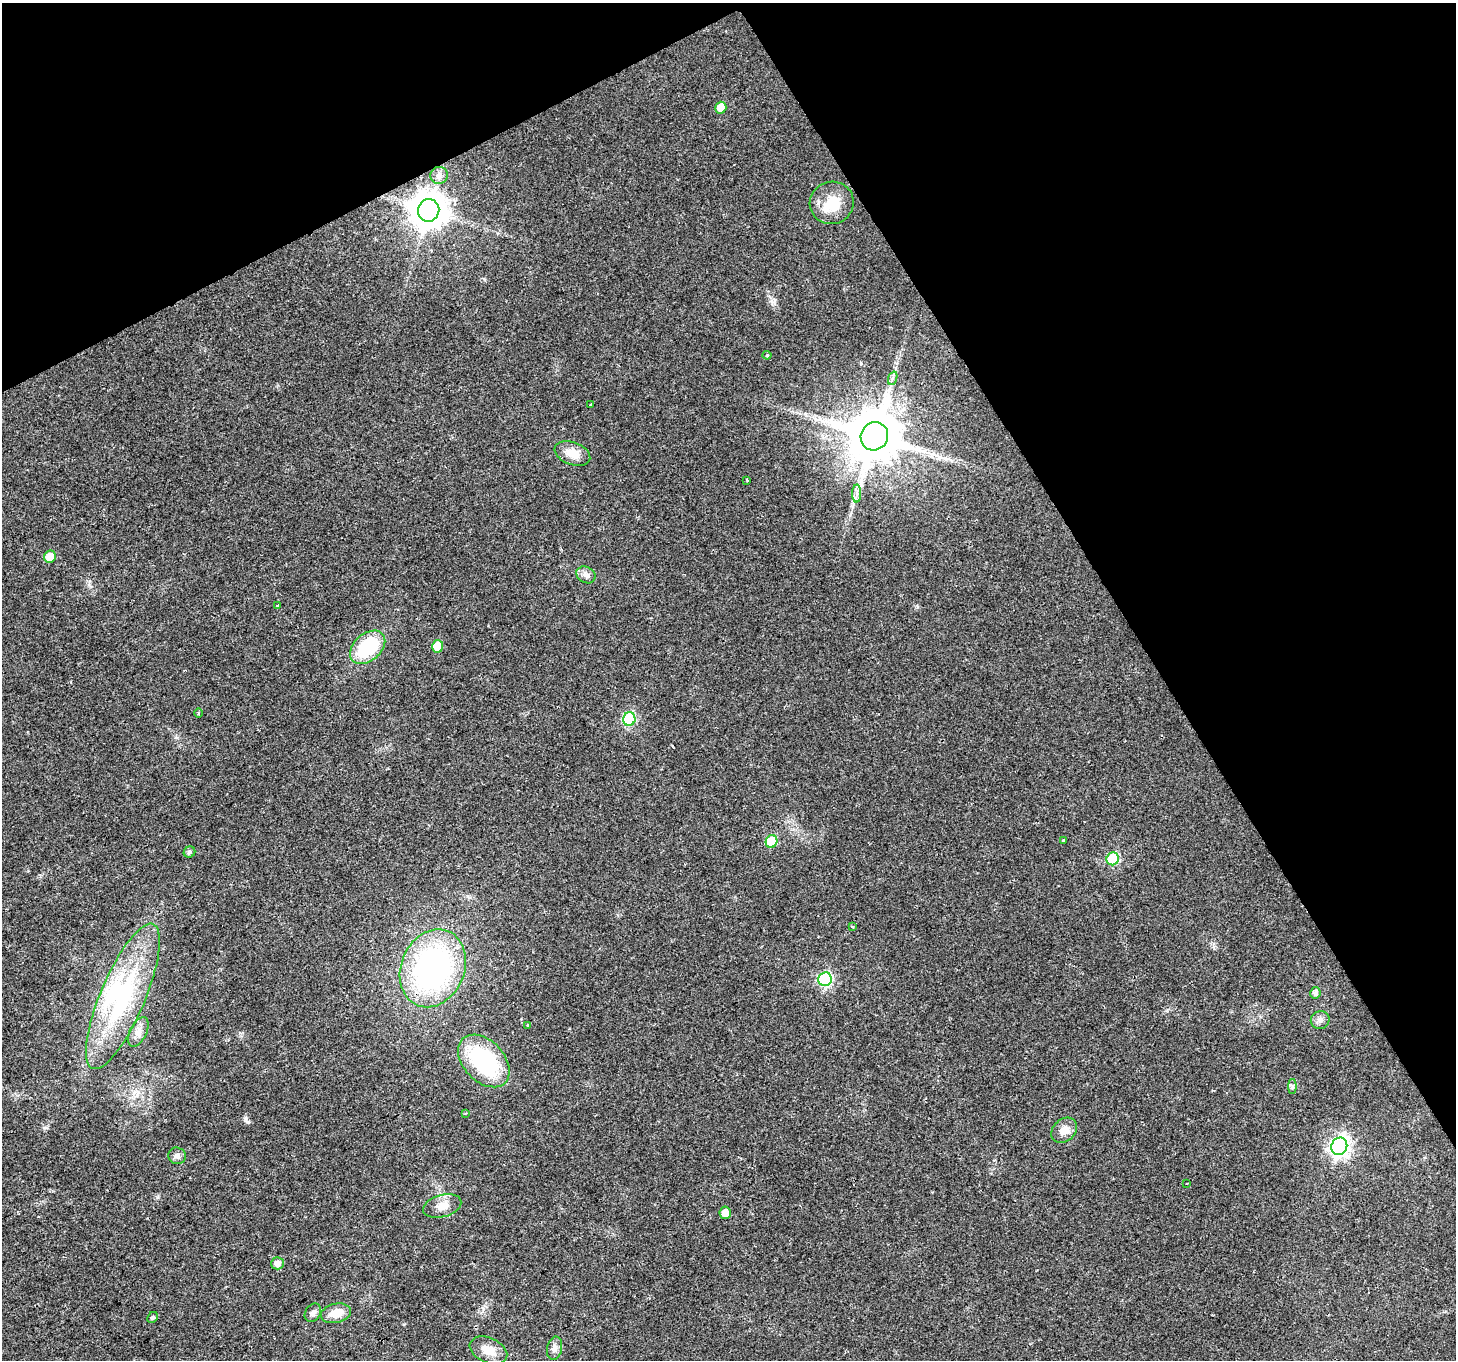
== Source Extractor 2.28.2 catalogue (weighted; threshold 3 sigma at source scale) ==
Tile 3 of 4 x 4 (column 3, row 1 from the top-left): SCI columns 2907-4360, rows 4184-5541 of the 5816 x 5708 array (HDU 1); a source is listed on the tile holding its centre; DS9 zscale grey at full resolution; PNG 1458 x 1362 px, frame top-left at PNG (2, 3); each listed source drawn as its Kron ellipse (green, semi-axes under 4 px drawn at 4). Shown black and unused: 28% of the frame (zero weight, under 2 of 3 exposures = <1% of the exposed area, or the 3 px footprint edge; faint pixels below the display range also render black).
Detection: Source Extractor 2.28.2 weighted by HDU 2 'WHT'; one run over the whole footprint, this tile lists its part. Background 0.0277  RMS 0.0057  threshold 0.0258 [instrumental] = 3 sigma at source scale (4.5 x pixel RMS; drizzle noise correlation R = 1.50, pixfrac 1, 0.0396/0.0396 arcsec/px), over >= 5 px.
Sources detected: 48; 1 inside a brighter object's white glare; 1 long thin detection or spike segment (spike, bleed or trail) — neither listed nor drawn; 1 inside a brighter listed object's ellipse — not listed separately; the other 45 listed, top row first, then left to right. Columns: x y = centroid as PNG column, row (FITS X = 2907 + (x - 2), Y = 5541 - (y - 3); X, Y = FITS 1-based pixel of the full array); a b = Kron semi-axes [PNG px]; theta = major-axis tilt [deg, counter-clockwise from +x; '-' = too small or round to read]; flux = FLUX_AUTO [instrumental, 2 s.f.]
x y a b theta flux
721 108 6 5 - 10
439 175 9 8 - 2.6
832 203 22 21 - 15
429 210 11 10 - 1400
767 355 4 4 - 0.61
893 378 7 4 70 1.4
591 405 4 3 - 1.1
874 436 14 13 - 3900
572 453 19 11 -21 7.9
747 480 4 3 - 0.72
857 493 9 4 89 2.2
50 557 6 5 - 11
586 575 10 8 -31 2.7
278 606 3 3 - 1.6
438 646 6 5 - 15
368 647 20 13 41 34
198 713 4 3 - 0.57
629 719 6 6 - 56
771 841 6 6 - 30
1064 841 3 3 - 1.3
189 852 6 5 - 1.3
1113 859 6 6 - 39
852 927 4 3 - 0.83
433 968 40 31 67 150
825 979 7 6 - 81
1315 993 6 5 - 2.5
123 996 78 22 67 70
1320 1020 9 9 - 2.7
528 1026 4 3 - 1.3
138 1032 16 8 64 4.2
484 1061 30 20 -47 56
1292 1086 7 4 -90 1.1
465 1113 3 3 - 0.56
1064 1130 14 11 41 5.9
1339 1146 9 8 - 250
177 1156 9 8 - 2.2
1187 1183 2 2 - 0.54
442 1206 20 11 16 6.5
725 1213 6 5 - 5.1
277 1263 6 6 - 3.9
313 1313 10 7 55 2.5
336 1313 15 9 13 8.2
153 1317 6 5 - 1.2
554 1348 12 7 79 2.9
488 1350 20 12 -24 8.4
Unlisted compact peaks at least as high as the median listed source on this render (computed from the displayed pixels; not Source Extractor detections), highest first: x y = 248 1122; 484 279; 404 1324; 773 302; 861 363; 158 1197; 1167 1010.